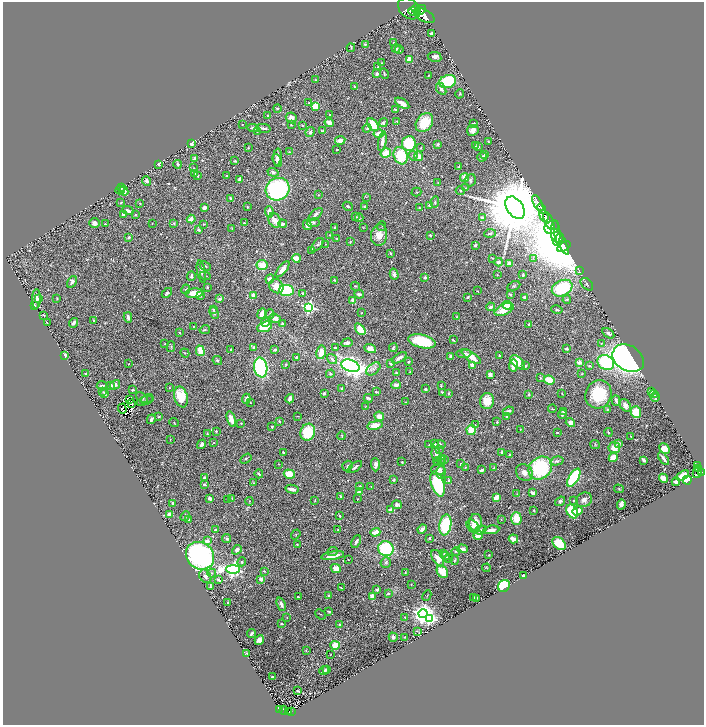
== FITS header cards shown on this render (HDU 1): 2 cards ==
NAXIS1  =                 1403
NAXIS2  =                 1445

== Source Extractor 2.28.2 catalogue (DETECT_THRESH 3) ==
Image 1403 x 1445 px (HDU 1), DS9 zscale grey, zoomed out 1/2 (1 PNG px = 2 x 2 image px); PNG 706 x 727 px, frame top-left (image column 2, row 1445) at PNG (3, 2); each listed source drawn as its Kron ellipse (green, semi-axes under 4 px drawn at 4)
Background 0.933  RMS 0.023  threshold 0.0696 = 3 sigma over >= 5 px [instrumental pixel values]
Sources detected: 666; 26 cannot appear on this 1/2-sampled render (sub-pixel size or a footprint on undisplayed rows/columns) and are neither listed nor drawn; of the other 640, the 500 brightest by FLUX_AUTO listed and drawn (140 fainter detections omitted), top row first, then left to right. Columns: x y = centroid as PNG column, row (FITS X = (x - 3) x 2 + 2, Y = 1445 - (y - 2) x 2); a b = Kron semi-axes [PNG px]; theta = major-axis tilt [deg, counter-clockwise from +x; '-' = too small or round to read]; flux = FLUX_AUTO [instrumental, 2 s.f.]
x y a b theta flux
409 9 12 9 -40 8000
416 9 4 2 - 2400
420 10 6 3 36 2400
413 12 5 3 - 3000
424 16 11 6 -29 9700
432 34 3 3 - 28
394 43 2 2 - 10
365 44 3 3 - 4.3
351 48 4 2 - 3.6
396 48 4 3 - 13
399 49 4 3 - 5.4
435 57 7 5 -10 14
409 60 4 3 - 51
382 63 2 1 - 2.7
378 67 2 2 - 2.5
384 73 5 3 - 6.4
377 74 2 2 - 22
429 75 2 1 - 2.5
315 80 2 2 - 2.7
448 82 9 6 22 250
354 86 4 2 - 3.2
441 89 6 4 -59 19
460 94 5 3 - 5.1
309 103 2 2 - 2.8
402 103 8 3 -33 42
316 106 4 4 - 95
277 108 4 3 - 6.2
396 110 4 3 - 18
329 114 2 2 - 4.1
268 115 2 2 - 10
291 118 6 5 - 27
397 121 3 2 - 5
424 122 10 8 55 140
329 123 5 3 - 39
383 123 4 3 - 9.5
473 123 3 1 - 3.7
291 124 2 2 - 3
242 125 2 2 - 3.7
302 125 3 2 - 3.8
373 125 7 4 -50 140
253 128 6 4 -6 9.5
263 128 7 2 -12 11
367 128 4 3 - 7
323 130 3 2 - 4
473 130 6 5 - 26
257 131 3 2 - 7.3
310 132 5 4 - 13
378 134 5 3 - 46
340 140 5 3 - 34
382 141 10 3 80 28
488 141 4 3 - 3.5
192 143 4 3 - 19
409 144 7 7 - 250
438 144 4 3 - 12
475 145 3 2 - 5.1
478 147 4 2 - 4.7
248 148 3 2 - 2.7
421 148 3 2 - 3.3
337 150 2 2 - 3.3
289 152 4 3 - 4.8
386 153 5 4 - 72
485 155 4 3 - 7.8
401 156 9 7 -69 210
413 156 5 4 - 7.7
419 156 5 4 - 30
278 157 8 4 87 19
482 157 5 4 - 11
195 158 3 3 - 14
277 160 7 4 -67 16
235 161 3 2 - 6.3
158 164 4 3 - 12
178 164 4 3 - 8.9
459 167 3 2 - 4.3
194 168 3 2 - 2.9
273 172 5 4 - 12
195 173 3 2 - 2.7
226 175 2 2 - 2.9
197 176 3 3 - 5.9
464 178 4 3 - 44
240 180 4 3 - 24
470 180 6 5 - 12
147 181 4 4 - 17
438 183 3 2 - 2.6
121 187 4 3 - 6.3
465 188 3 3 - 3.1
278 189 12 11 - 750
120 190 4 3 - 9
124 191 5 3 - 40
460 191 5 4 - 6.9
416 192 5 3 - 4
319 195 3 2 - 3.9
366 197 3 2 - 2.6
230 198 3 2 - 4.7
435 202 6 3 83 6.9
121 203 3 3 - 5.1
140 203 2 2 - 3.3
538 203 9 3 -63 2100
348 206 5 2 - 7.1
430 206 4 3 - 17
247 207 3 2 - 3.8
364 207 3 3 - 6.8
204 208 4 3 - 21
419 208 3 2 - 5.5
515 208 12 8 -55 79000
541 209 5 2 - 2300
128 211 6 3 -23 19
269 212 6 4 -86 41
123 214 4 3 - 12
316 214 8 3 42 19
135 215 4 3 - 4.3
544 216 6 4 -70 1800
356 217 3 2 - 6.5
482 217 3 3 - 11
359 218 4 3 - 3.6
191 219 4 3 - 43
275 220 7 6 - 41
549 221 9 3 -65 1800
95 223 5 5 - 20
152 223 2 1 - 2.5
174 223 2 2 - 4.4
244 223 2 2 - 6
313 223 6 4 8 11
106 224 4 2 - 3
203 224 3 3 - 3.2
283 224 4 3 - 18
307 225 5 3 - 20
382 226 5 2 - 2.7
552 227 7 6 - 2000
232 228 3 2 - 2.7
335 228 3 3 - 9.2
363 228 3 2 - 2.9
199 230 3 2 - 20
490 233 6 3 6 9.6
556 233 12 4 -87 7900
329 235 2 2 - 3.2
379 235 11 8 80 68
430 235 3 3 - 6.3
129 237 4 3 - 6.9
336 238 2 2 - 2.9
559 238 5 2 - 3300
350 242 4 3 - 5.2
562 242 14 3 -64 11000
326 244 2 2 - 2.7
317 245 8 4 49 12
475 245 3 3 - 5.6
564 246 7 3 33 1300
312 251 3 3 - 18
390 253 3 2 - 6.3
296 258 4 3 - 78
492 258 3 2 - 4.1
533 258 3 2 - 2.9
499 262 4 3 - 26
509 263 3 3 - 28
262 265 5 5 - 79
205 266 6 3 -26 6.6
283 269 9 4 52 35
579 270 2 1 - 13
201 272 11 3 -79 14
394 274 5 3 - 12
497 275 4 3 - 3.3
523 275 3 2 - 6.5
191 276 4 3 - 11
205 276 5 4 - 7.9
425 277 3 2 - 11
270 279 4 4 - 31
334 280 4 2 - 5.4
72 282 6 4 57 16
587 284 7 5 -44 11
276 286 7 6 - 64
355 286 5 3 - 5.1
514 286 7 4 25 8.5
207 287 3 3 - 7.7
562 288 11 7 27 350
186 289 5 3 - 4.1
286 290 7 5 -6 340
477 291 4 2 - 3.3
167 293 6 4 44 8.7
194 293 9 5 6 83
302 293 2 2 - 5.9
359 294 5 3 - 14
253 295 4 3 - 28
510 295 3 2 - 7.6
200 296 3 3 - 6.4
468 297 3 2 - 7.1
524 297 2 2 - 20
57 298 3 3 - 3.7
36 299 10 3 88 15
38 299 4 4 - 9
219 299 3 3 - 14
567 299 4 3 - 8.3
353 301 4 2 - 44
507 305 5 4 - 120
35 306 4 2 - 5.4
309 307 4 4 - 920
490 307 4 2 - 16
213 309 4 3 - 5.6
504 310 10 5 24 77
557 310 6 3 -13 7.7
214 313 6 4 -66 12
361 313 2 2 - 3.3
262 314 5 3 - 57
270 314 4 3 - 5.8
44 315 3 2 - 4.9
128 317 5 3 - 25
457 317 4 2 - 3.9
275 318 6 3 -17 47
94 321 4 3 - 8.3
265 322 4 3 - 20
47 323 2 2 - 6.4
73 323 5 3 - 14
282 324 4 4 - 13
529 325 2 2 - 39
194 326 3 2 - 3.6
265 327 7 5 19 130
360 329 7 4 -53 150
205 330 5 3 - 5.7
179 332 3 2 - 4
608 333 7 3 -33 14
453 340 3 2 - 5.2
422 341 14 6 -13 220
165 343 3 3 - 3.2
347 343 5 3 - 15
601 343 4 3 - 5.3
171 347 5 3 - 5.4
254 347 4 2 - 6.9
335 348 3 2 - 11
370 348 6 4 -16 29
393 348 4 2 - 7.2
231 349 2 2 - 3.6
567 349 3 2 - 10
275 350 2 2 - 33
200 351 5 3 - 86
321 352 7 4 79 61
185 353 5 3 - 4.2
464 354 7 4 5 11
65 355 4 2 - 7.9
451 356 3 3 - 15
500 356 3 2 - 5.2
296 357 2 2 - 6.7
471 357 11 4 -34 60
399 358 8 3 31 24
628 358 17 12 -32 2100
332 359 5 4 - 17
217 360 5 4 - 9.8
409 362 3 2 - 7
518 362 9 5 -45 130
579 362 3 2 - 92
606 363 9 7 -35 440
128 364 2 2 - 2.7
286 364 4 3 - 5.3
390 364 4 2 - 8.2
473 365 4 3 - 47
350 366 9 6 -19 2800
513 366 6 4 82 63
525 366 4 2 - 5.2
589 366 4 3 - 7.2
261 367 10 6 -80 670
373 369 8 5 39 17
410 372 2 2 - 2.5
396 373 3 3 - 5.8
86 374 3 2 - 4.1
330 374 4 4 - 5.8
490 374 3 3 - 34
582 374 2 2 - 3.7
540 378 3 3 - 6.5
549 380 5 3 - 100
111 385 3 2 - 9.3
115 385 5 4 - 20
396 385 5 4 - 17
102 386 5 2 - 6.9
441 386 4 2 - 3.8
170 388 3 2 - 3.4
342 389 3 3 - 12
425 389 2 2 - 11
133 390 4 3 - 6.4
652 391 4 3 - 10
103 392 3 2 - 2.7
376 392 4 2 - 5.2
104 393 4 4 - 7.3
324 393 2 2 - 15
442 393 3 2 - 9.8
449 393 3 3 - 6.3
529 394 3 3 - 6.9
562 394 3 2 - 3.4
598 394 14 13 - 230
653 394 4 3 - 11
142 397 6 3 -39 7.2
181 397 10 6 -77 150
655 397 5 2 - 7.4
368 398 4 2 - 15
129 399 3 2 - 3.3
146 399 7 3 21 8.1
246 399 5 3 - 22
290 399 4 3 - 28
145 401 9 3 19 7.1
487 401 8 7 - 82
616 401 5 2 - 15
250 402 2 2 - 3
405 402 2 2 - 4.8
132 404 3 2 - 5.4
625 405 7 5 -53 27
366 406 4 2 - 3.1
122 409 5 2 - 17
552 409 4 2 - 3.3
607 410 3 3 - 4.2
508 411 5 2 - 10
563 412 3 2 - 6.5
636 412 6 5 - 140
562 414 4 3 - 12
297 416 4 2 - 3
379 416 5 4 - 47
159 417 4 3 - 5.3
507 417 4 3 - 6.2
151 419 5 3 - 14
231 419 8 4 -73 53
279 421 3 2 - 3.5
497 422 3 2 - 5.4
174 423 5 2 - 5
241 423 2 2 - 4.4
570 423 5 4 - 23
375 425 8 4 10 53
475 425 4 3 - 4.5
272 427 2 2 - 8.4
520 429 2 2 - 2.5
471 430 5 4 - 76
216 431 2 2 - 6.7
308 432 8 7 - 220
557 432 2 2 - 6.3
608 432 4 3 - 4.7
207 434 3 2 - 4.1
342 436 4 3 - 5.4
631 436 3 2 - 4.8
170 439 2 2 - 3.2
214 442 2 2 - 3
618 443 3 3 - 22
202 444 5 3 - 17
435 444 3 3 - 5.1
440 444 6 4 -4 9.2
595 444 5 4 - 6
429 445 4 3 - 3.8
614 448 6 5 - 60
439 449 3 3 - 3.7
665 449 6 5 - 44
501 452 4 2 - 6
283 453 4 2 - 8.2
510 454 3 2 - 5.7
436 455 7 3 -78 35
613 457 5 4 - 96
246 458 6 3 33 6.4
664 458 7 2 -53 25
445 459 3 3 - 4.9
441 460 4 2 - 4.2
644 460 4 3 - 19
439 461 6 3 -17 7.5
557 461 7 4 16 10
402 462 2 2 - 5.2
279 464 3 2 - 2.7
461 464 3 3 - 6.5
375 465 6 4 -88 24
347 466 5 5 - 8.7
698 466 4 2 - 230
355 467 8 3 35 13
465 467 3 3 - 4.2
494 468 3 3 - 5.4
540 468 12 10 40 430
699 468 4 2 - 410
438 469 7 6 - 27
482 470 4 3 - 10
697 472 6 4 75 760
701 472 3 2 - 710
441 473 6 4 89 13
524 473 9 7 -39 34
259 474 4 3 - 6.4
289 474 5 4 - 93
682 475 7 4 34 60
204 478 3 3 - 13
574 478 10 5 59 550
663 478 5 3 - 63
393 480 4 3 - 5.3
449 480 3 3 - 5.6
687 480 4 3 - 190
676 482 4 3 - 21
253 483 4 3 - 6
204 484 4 3 - 7
438 484 13 6 -72 320
360 486 2 2 - 4.3
371 486 2 2 - 2.7
292 489 6 3 -13 33
619 489 5 3 - 5
360 491 4 3 - 26
533 493 4 3 - 21
517 494 3 3 - 3.2
341 497 4 2 - 7.6
210 498 3 2 - 34
232 498 3 3 - 3.2
496 498 4 3 - 68
227 499 2 2 - 3.4
357 499 3 2 - 2.5
315 500 3 2 - 3
574 500 3 2 - 4.9
584 500 8 7 - 24
249 501 4 2 - 3.5
560 501 5 4 - 13
172 503 3 2 - 9.5
621 504 5 3 - 28
397 505 5 3 - 14
390 510 3 3 - 16
534 510 2 2 - 3.4
572 511 7 5 -59 230
577 511 5 3 - 55
170 514 3 3 - 43
185 516 5 2 - 11
339 516 4 2 - 6
516 518 6 5 - 88
501 519 3 2 - 2.5
188 520 3 3 - 5.4
475 522 8 6 79 58
445 525 10 6 81 300
473 526 7 5 -49 17
422 529 5 2 - 21
216 530 3 3 - 12
338 530 3 2 - 5.3
481 530 6 4 19 16
491 530 8 3 9 32
375 532 5 3 - 50
296 535 5 3 - 5
478 535 5 3 - 63
429 538 2 2 - 6.5
227 539 4 3 - 18
513 539 5 3 - 64
207 541 2 2 - 64
356 541 7 2 65 12
559 543 8 5 -41 190
297 544 3 2 - 3.2
386 549 8 7 - 330
462 549 5 3 - 25
237 550 5 4 - 16
456 551 5 3 - 5.7
332 552 5 3 - 5.7
444 553 4 3 - 5.5
489 555 2 2 - 2.8
200 556 15 13 -42 1200
333 556 11 4 10 46
445 556 4 3 - 13
438 558 9 5 -58 43
449 559 4 2 - 2.5
348 560 3 2 - 2.6
455 560 5 3 - 6
242 562 4 3 - 6.1
386 562 5 5 - 8.8
336 568 5 4 - 48
486 568 4 3 - 3.9
233 569 7 4 0 2000
264 571 3 2 - 4.8
442 572 7 5 -53 110
212 573 4 4 - 6.6
405 573 3 2 - 3.7
205 576 7 5 -54 16
524 576 3 2 - 10
261 579 3 3 - 30
218 580 4 2 - 14
411 584 2 2 - 2.8
504 586 6 5 - 330
211 587 4 3 - 8
341 588 3 2 - 5
377 589 4 3 - 9.9
388 594 4 4 - 8.7
329 596 3 3 - 13
427 596 5 2 - 3.6
298 597 3 2 - 5
372 597 4 3 - 50
474 598 3 2 - 9.2
477 598 2 2 - 2.5
227 603 2 2 - 4.3
281 604 7 3 -66 16
329 611 4 2 - 6.1
321 614 6 2 -41 2.8
423 614 4 4 - 4500
405 617 3 2 - 4.8
287 618 2 2 - 3.1
430 618 4 3 - 730
281 624 3 2 - 8.1
340 625 3 3 - 9.1
417 631 4 3 - 3.3
252 633 4 2 - 10
393 637 5 3 - 14
405 637 2 2 - 4.3
259 640 5 4 - 38
335 645 5 4 - 68
306 650 3 2 - 3
247 653 4 2 - 3.7
330 654 2 1 - 2.5
326 669 3 2 - 12
324 671 5 3 - 12
272 677 2 2 - 25
298 691 3 2 - 4.4
279 709 3 2 - 110
284 710 4 2 - 91
291 711 2 1 - 9.9
289 712 4 2 - 120
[140 fainter detections neither listed nor drawn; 26 sub-pixel or undisplayed-footprint detections neither listed nor drawn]